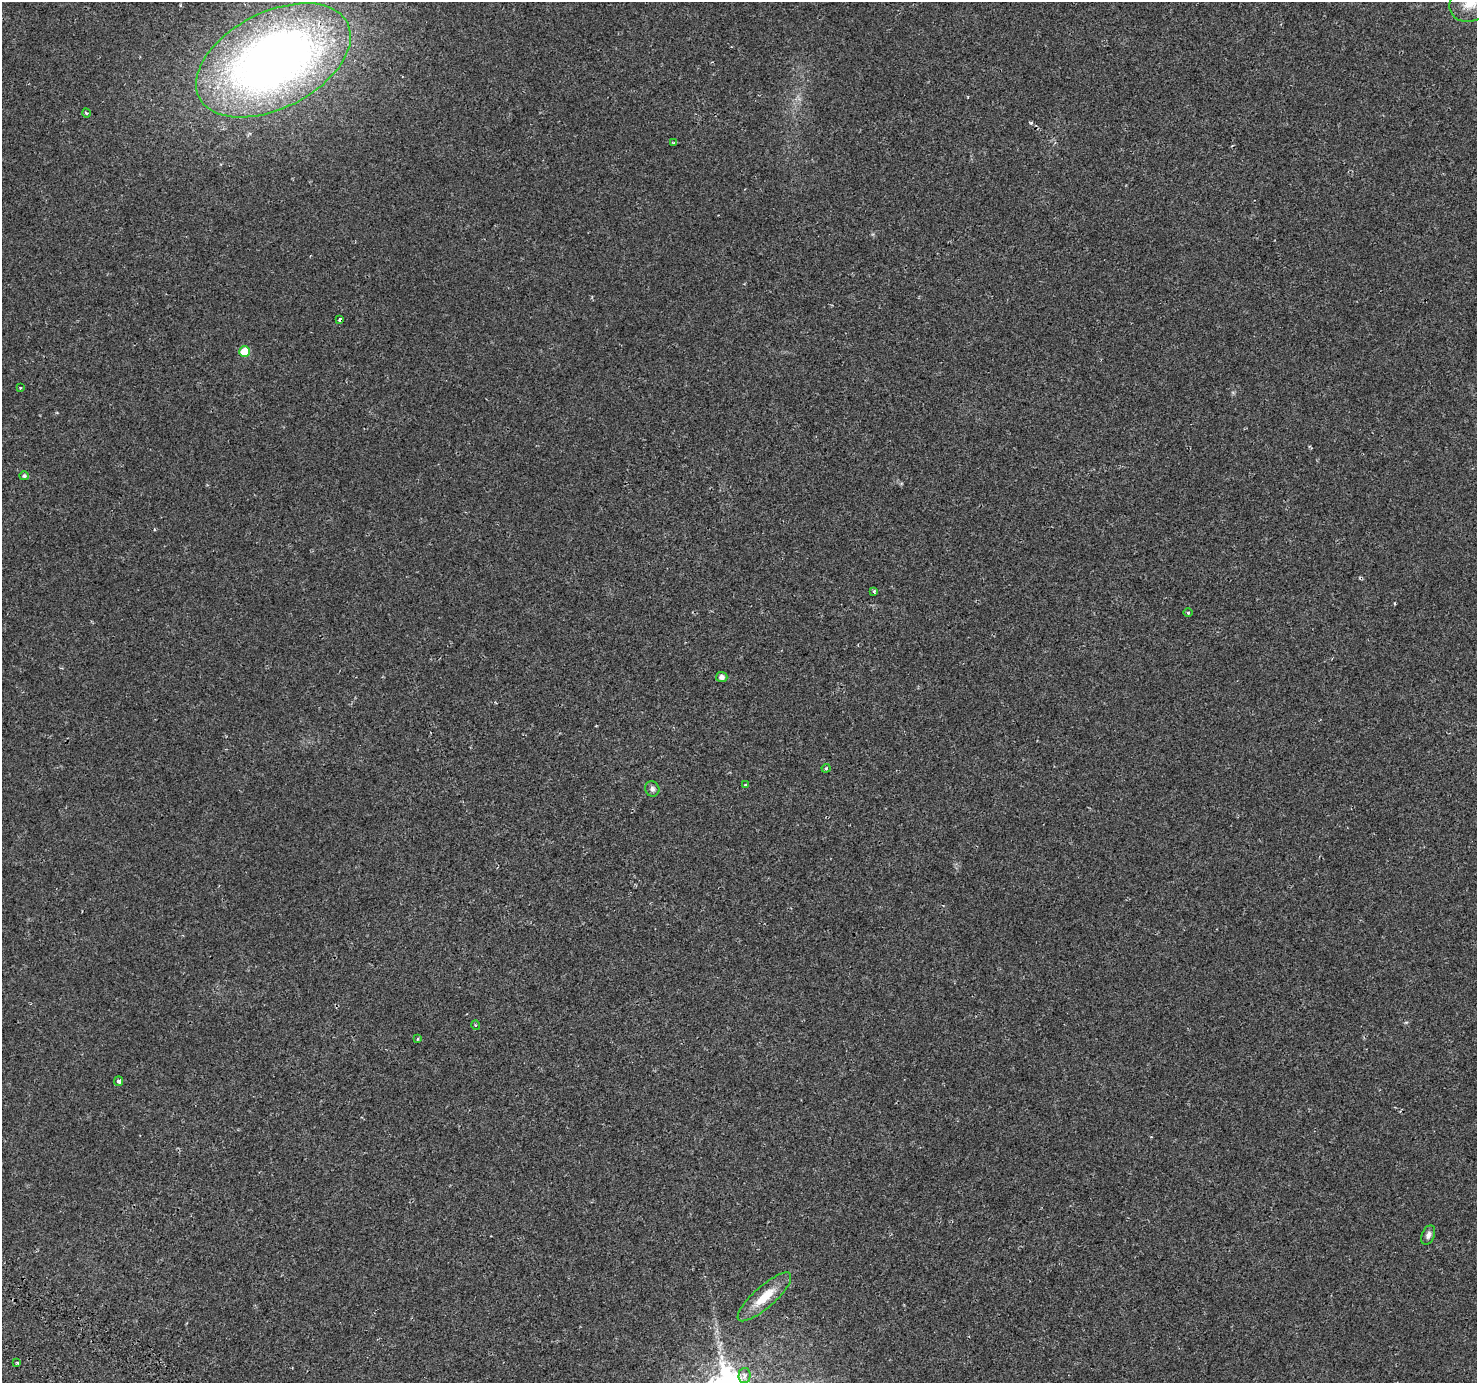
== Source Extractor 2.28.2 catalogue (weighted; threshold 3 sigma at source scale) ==
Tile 7 of 4 x 4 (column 3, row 2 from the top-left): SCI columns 2983-4457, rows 2999-4379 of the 5972 x 6063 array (HDU 1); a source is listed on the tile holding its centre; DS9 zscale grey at full resolution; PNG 1479 x 1385 px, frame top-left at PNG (2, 2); each listed source drawn as its Kron ellipse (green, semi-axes under 4 px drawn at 4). Shown black and unused: <1% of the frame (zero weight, under 2 of 3 exposures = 3% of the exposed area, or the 3 px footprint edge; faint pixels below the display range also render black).
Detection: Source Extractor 2.28.2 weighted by HDU 2 'WHT'; one run over the whole footprint, this tile lists its part. Background 0.00391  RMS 0.0022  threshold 0.00985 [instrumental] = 3 sigma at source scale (4.5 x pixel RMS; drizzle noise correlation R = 1.50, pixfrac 1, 0.0396/0.0396 arcsec/px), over >= 5 px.
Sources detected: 21; all 21 listed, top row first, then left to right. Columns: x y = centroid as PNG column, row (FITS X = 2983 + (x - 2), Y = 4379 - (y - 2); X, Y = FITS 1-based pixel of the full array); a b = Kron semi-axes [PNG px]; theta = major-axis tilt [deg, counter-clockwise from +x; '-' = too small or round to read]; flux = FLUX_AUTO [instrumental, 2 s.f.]
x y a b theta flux
1470 3 21 18 26 4.6
273 60 83 48 27 180
86 113 4 3 - 0.22
674 143 3 3 - 0.35
340 320 4 3 - 1.2
244 352 5 5 - 7.7
20 388 3 2 - 0.35
24 476 5 4 - 0.45
874 591 3 3 - 0.38
1188 613 5 3 - 0.23
722 677 6 5 - 0.93
826 768 4 4 - 0.29
746 785 3 3 - 0.54
652 789 8 7 - 0.72
475 1025 5 3 - 0.25
417 1039 3 3 - 0.27
119 1081 5 4 - 0.73
1428 1235 10 6 68 0.87
764 1297 34 10 42 5.3
17 1362 4 2 - 0.21
745 1375 7 6 - 1.1
Overlapping masked pixels (flux is a lower limit): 1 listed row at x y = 273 60
Isophote crosses this tile's border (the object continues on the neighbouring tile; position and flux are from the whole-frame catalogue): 1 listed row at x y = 1470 3